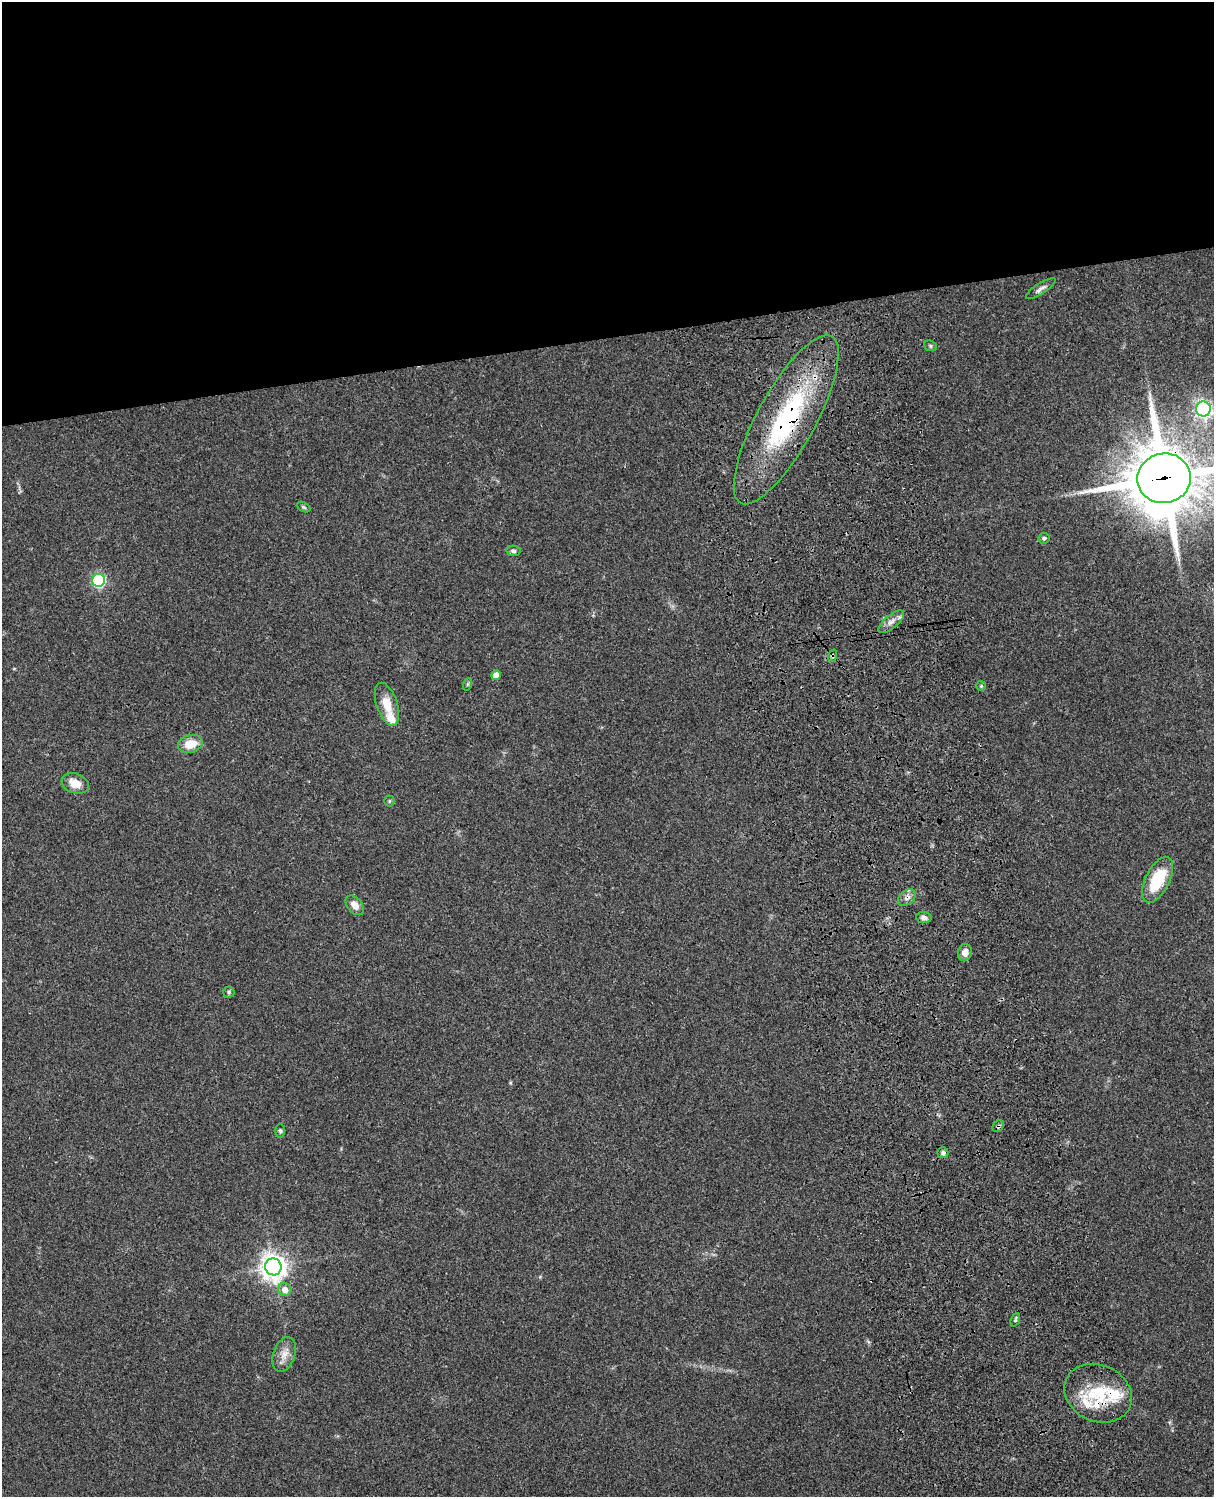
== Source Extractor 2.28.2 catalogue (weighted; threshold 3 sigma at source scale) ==
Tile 2 of 4 x 3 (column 2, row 1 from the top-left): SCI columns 1333-2544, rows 3269-4763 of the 5088 x 4927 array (HDU 1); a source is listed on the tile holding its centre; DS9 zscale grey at full resolution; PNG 1216 x 1499 px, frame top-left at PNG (2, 2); each listed source drawn as its Kron ellipse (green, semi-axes under 4 px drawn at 4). Shown black and unused: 23% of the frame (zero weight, under 3 of 4 exposures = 6% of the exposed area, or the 3 px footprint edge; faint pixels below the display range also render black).
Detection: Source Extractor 2.28.2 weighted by HDU 2 'WHT'; one run over the whole footprint, this tile lists its part. Background 0.096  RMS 0.0063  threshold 0.0284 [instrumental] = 3 sigma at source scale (4.5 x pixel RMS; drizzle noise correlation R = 1.50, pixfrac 1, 0.05/0.05 arcsec/px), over >= 5 px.
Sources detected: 36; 4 inside a brighter listed object's ellipse — not listed separately; the other 32 listed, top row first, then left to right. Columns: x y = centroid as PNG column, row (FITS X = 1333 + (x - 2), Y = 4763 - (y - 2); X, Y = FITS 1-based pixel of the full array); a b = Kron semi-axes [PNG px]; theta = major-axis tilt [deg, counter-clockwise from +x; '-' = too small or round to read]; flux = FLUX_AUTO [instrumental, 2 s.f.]
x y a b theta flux
1041 289 17 5 32 2.6
930 346 6 5 - 1
1203 409 7 7 - 180
786 420 95 29 61 110
1164 478 27 25 10 4600
303 507 7 4 -27 0.93
1044 538 6 5 - 1.4
513 551 7 5 -9 1.6
98 580 6 6 - 84
891 622 15 6 40 4.2
832 656 6 4 71 1
496 675 5 4 - 6
468 684 6 4 71 0.86
981 686 5 5 - 0.76
387 704 22 10 -71 10
190 744 12 9 14 11
75 783 14 9 -20 8.1
389 801 5 5 - 0.85
1158 880 25 12 63 25
907 898 10 7 40 3.1
355 905 11 7 -49 4.9
924 918 8 5 -8 2.1
965 952 9 7 76 4.5
229 992 5 5 - 1
998 1126 6 5 - 1.2
280 1131 7 4 -89 1.1
943 1153 5 5 - 2
273 1267 8 8 - 630
285 1290 7 6 - 4.5
1015 1320 7 4 69 1.1
284 1354 18 10 71 6.2
1098 1393 35 28 -25 35
Overlapping masked pixels (flux is a lower limit): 6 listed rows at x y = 786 420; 1164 478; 832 656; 907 898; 998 1126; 1098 1393
Isophote crosses this tile's border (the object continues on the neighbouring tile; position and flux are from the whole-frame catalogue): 2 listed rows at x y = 1203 409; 1164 478